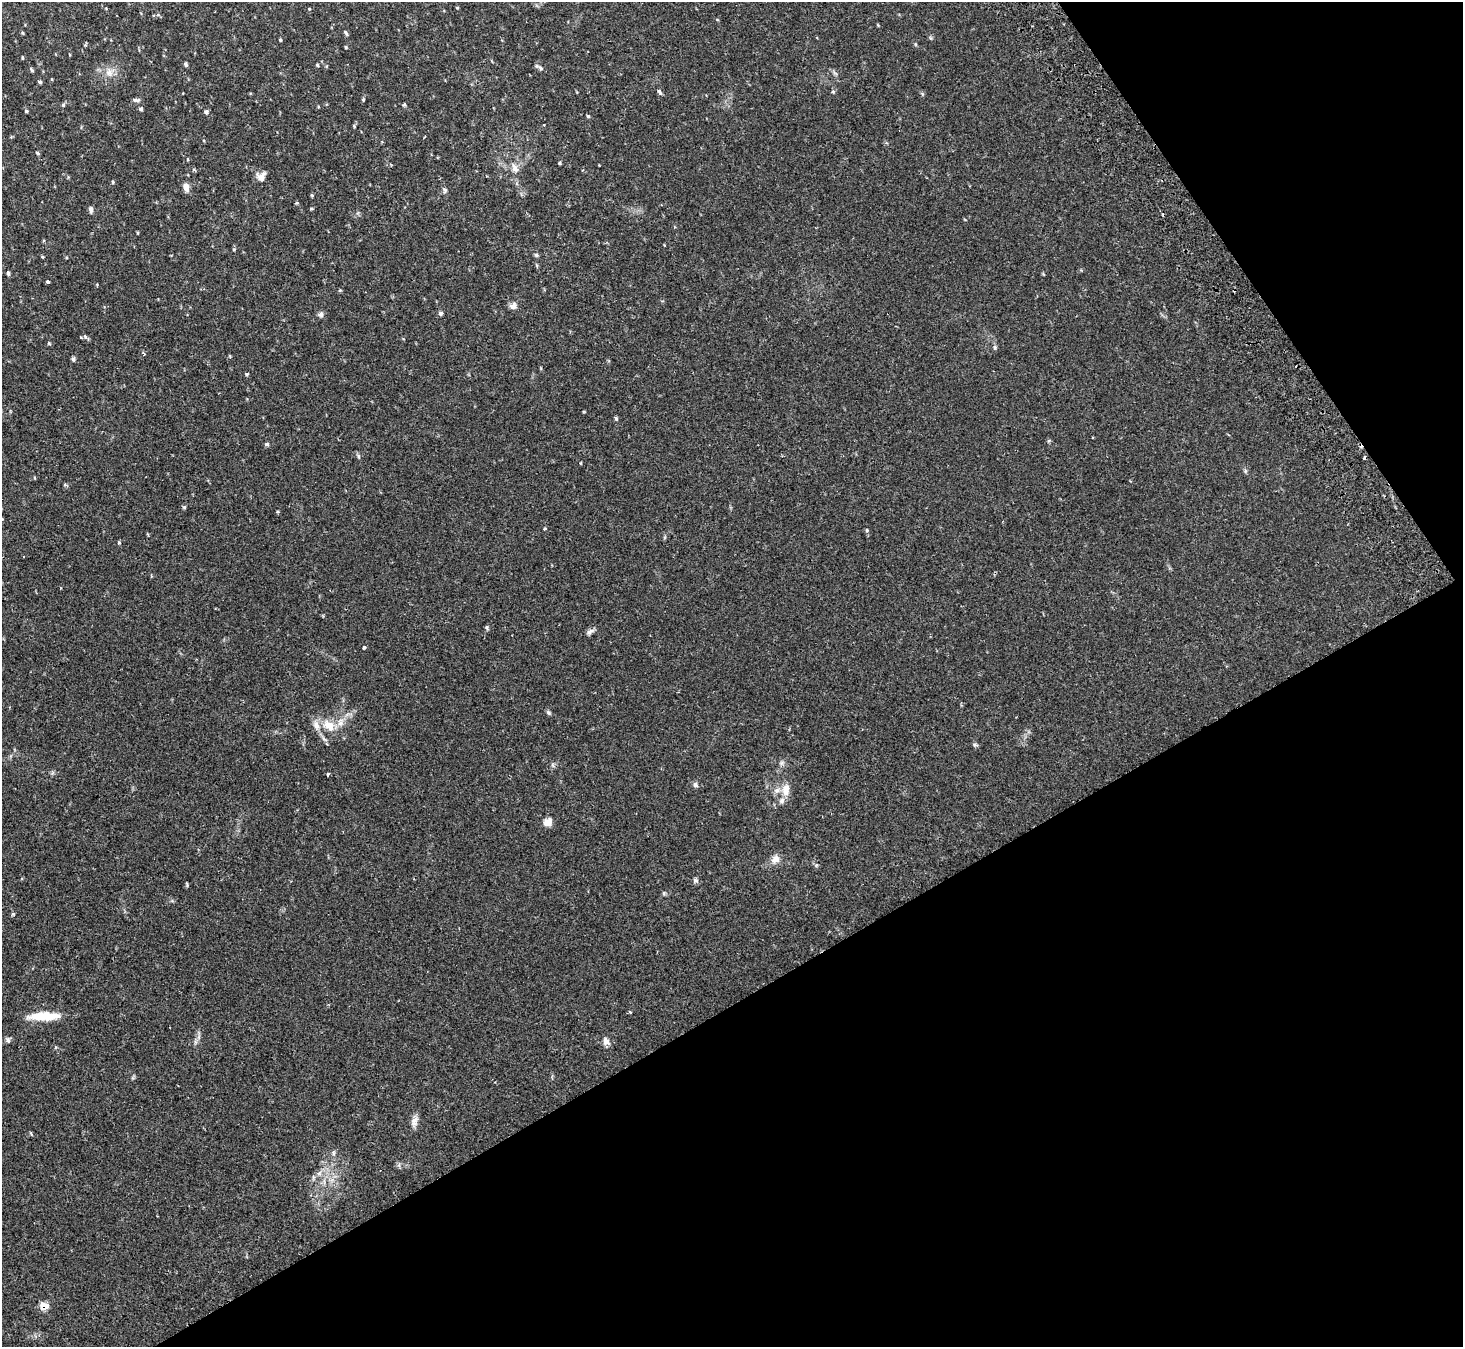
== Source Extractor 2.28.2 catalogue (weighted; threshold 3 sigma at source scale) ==
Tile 12 of 4 x 4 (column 4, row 3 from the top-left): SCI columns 4437-5897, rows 1540-2884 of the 5948 x 5908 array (HDU 1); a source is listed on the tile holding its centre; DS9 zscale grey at full resolution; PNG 1465 x 1349 px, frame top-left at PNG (2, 2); no overlay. Shown black and unused: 32% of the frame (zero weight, under 2 of 3 exposures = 3% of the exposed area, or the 3 px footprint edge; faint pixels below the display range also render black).
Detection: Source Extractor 2.28.2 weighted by HDU 2 'WHT'; one run over the whole footprint, this tile lists its part. Background 0.0546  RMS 0.0051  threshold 0.023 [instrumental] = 3 sigma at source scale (4.5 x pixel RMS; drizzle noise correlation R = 1.50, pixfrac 1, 0.05/0.05 arcsec/px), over >= 5 px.
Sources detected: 76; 2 cosmic-ray / hot-pixel residue — not listed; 2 inside a brighter listed object's ellipse — not listed separately; the other 72 listed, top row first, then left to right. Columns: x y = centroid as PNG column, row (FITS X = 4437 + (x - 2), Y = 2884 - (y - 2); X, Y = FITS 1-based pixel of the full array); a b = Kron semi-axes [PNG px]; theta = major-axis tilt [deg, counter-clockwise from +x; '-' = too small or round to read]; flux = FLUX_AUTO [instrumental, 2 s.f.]
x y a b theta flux
158 15 6 4 -19 0.58
22 33 4 3 - 0.55
346 33 8 4 -53 0.82
280 40 4 3 - 0.54
346 47 4 3 - 0.45
186 64 6 4 -46 0.82
317 65 4 3 - 0.51
541 68 10 5 -21 1.1
32 70 6 4 -61 0.62
109 72 11 9 -73 3.1
40 82 5 4 - 0.8
659 92 8 4 -58 0.93
833 92 5 3 - 0.56
138 100 9 5 17 1.2
63 105 5 4 - 0.64
404 105 5 3 - 0.56
141 109 4 4 - 0.97
26 111 4 4 - 0.75
206 112 5 5 - 0.98
588 116 5 3 - 0.52
354 126 4 3 - 0.43
37 153 5 3 - 0.66
559 163 5 3 - 0.48
515 168 14 8 -65 2.9
261 177 12 10 56 3.2
113 182 5 3 - 0.43
186 187 11 7 -77 2.5
444 189 7 6 - 1.1
311 209 4 3 - 0.54
91 210 8 5 -81 1.3
234 249 5 3 - 0.44
536 255 5 5 - 0.82
42 257 3 3 - 0.5
8 273 5 4 - 0.87
47 282 3 3 - 2.2
513 306 9 8 - 2.2
440 313 5 5 - 1.1
321 314 8 6 82 1.3
85 337 7 5 -46 0.95
995 347 6 5 - 0.81
73 359 6 4 -72 0.91
247 374 5 4 - 0.58
616 419 5 4 - 0.81
267 444 6 5 - 0.85
358 456 6 4 -72 0.68
581 463 4 3 - 0.36
1245 471 6 4 73 0.69
545 529 4 3 - 0.62
867 530 5 4 - 0.57
119 543 5 3 - 0.41
486 627 6 4 90 0.73
592 631 9 5 7 1.6
364 648 3 3 - 1.4
548 712 7 4 -46 0.81
328 725 16 10 -33 7.3
782 763 7 4 71 1
553 765 7 4 -71 0.76
328 774 4 3 - 1
695 785 7 6 - 1.3
786 790 19 11 86 6.2
548 822 10 8 30 3.9
775 859 11 9 10 3.4
695 880 7 5 -16 1.1
664 893 6 4 73 0.59
630 1012 3 3 - 0.92
44 1016 37 9 2 12
8 1040 7 6 - 1.1
606 1041 10 7 -82 2.3
414 1121 16 7 75 3
333 1153 6 4 90 0.83
319 1173 7 4 18 1.2
44 1306 10 7 -3 4.3
Overlapping masked pixels (flux is a lower limit): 1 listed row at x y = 44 1306
Unlisted compact peaks at least as high as the median listed source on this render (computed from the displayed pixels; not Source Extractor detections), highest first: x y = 13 914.